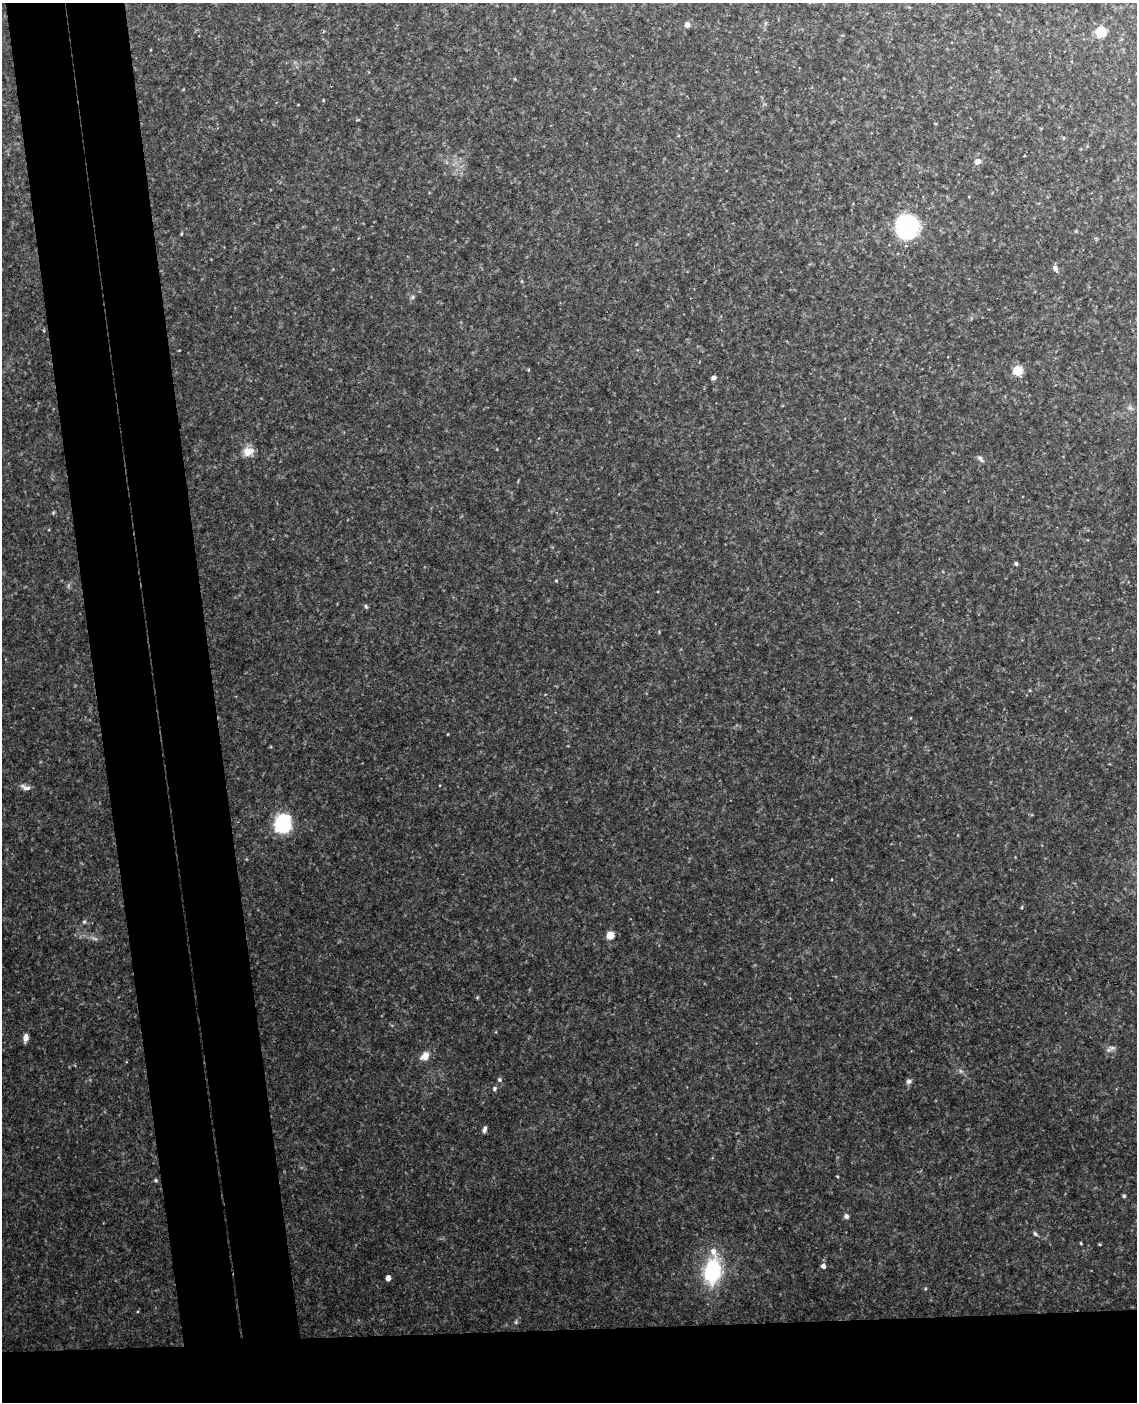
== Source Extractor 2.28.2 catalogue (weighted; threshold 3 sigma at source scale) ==
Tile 11 of 4 x 3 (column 3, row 3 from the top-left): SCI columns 2327-3461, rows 243-1642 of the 4651 x 4581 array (HDU 1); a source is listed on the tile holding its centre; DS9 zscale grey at full resolution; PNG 1139 x 1404 px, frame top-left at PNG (2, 3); no overlay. Shown black and unused: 15% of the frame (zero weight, under 3 of 4 exposures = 6% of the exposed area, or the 3 px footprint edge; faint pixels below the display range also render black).
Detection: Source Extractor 2.28.2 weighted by HDU 2 'WHT'; one run over the whole footprint, this tile lists its part. Background 0.131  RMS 0.011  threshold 0.0473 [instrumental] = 3 sigma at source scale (4.5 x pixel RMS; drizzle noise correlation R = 1.50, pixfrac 1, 0.05/0.05 arcsec/px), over >= 5 px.
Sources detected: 44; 1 too faint to see at this stretch — not listed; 1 inside a brighter listed object's ellipse — not listed separately; the other 42 listed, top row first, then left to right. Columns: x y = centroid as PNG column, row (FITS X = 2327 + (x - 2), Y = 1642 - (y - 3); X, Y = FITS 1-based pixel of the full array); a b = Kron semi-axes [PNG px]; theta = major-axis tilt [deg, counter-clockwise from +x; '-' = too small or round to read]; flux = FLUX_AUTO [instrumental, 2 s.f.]
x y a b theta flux
687 25 5 5 - 5.3
1101 31 7 7 - 30
323 100 4 3 - 0.7
977 161 5 4 - 9.2
907 227 12 11 - 290
181 234 4 4 - 1.1
1055 268 9 6 -59 3.5
412 297 7 4 89 1.8
528 370 5 3 - 0.96
1017 370 6 6 - 36
714 377 6 4 9 2.6
1130 408 7 4 -18 2.1
248 452 15 11 13 11
981 459 10 5 -49 2.7
53 513 6 4 1 1.2
1016 564 4 4 - 1.8
556 581 4 4 - 0.93
366 606 7 4 -63 1.6
25 787 16 6 -20 4.9
283 824 9 8 - 220
1022 907 4 3 - 1
84 922 5 4 - 1.8
610 935 7 7 - 11
26 1038 9 6 82 5.3
1112 1048 10 6 -3 3.6
425 1056 12 9 39 9.2
961 1071 6 5 - 2.1
499 1080 5 5 - 2
909 1081 7 6 - 2.7
495 1089 7 5 52 2.2
484 1129 8 5 74 2.8
837 1176 4 3 - 0.83
156 1180 5 4 - 1.4
1124 1196 4 4 - 1.8
846 1216 6 6 - 2.9
1035 1234 7 5 -47 2.1
1081 1243 3 3 - 1
823 1266 5 4 - 5.1
712 1271 21 14 80 95
388 1278 5 4 - 8.4
925 1289 4 3 - 1
516 1322 5 5 - 1.5